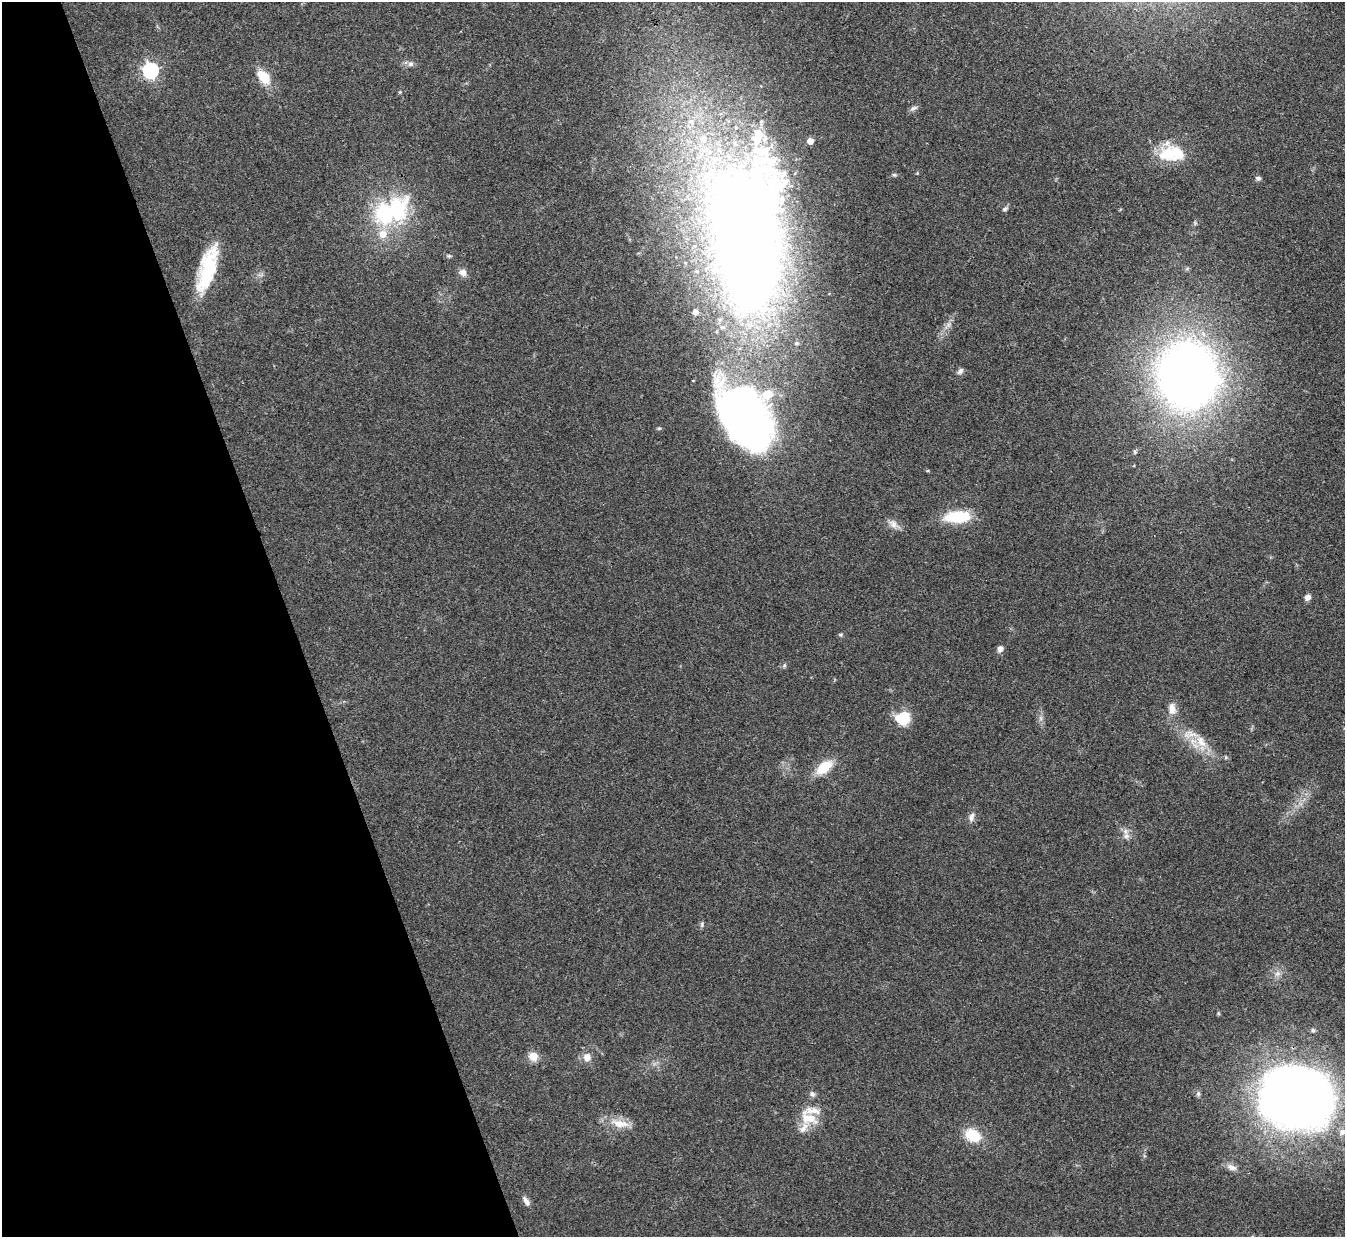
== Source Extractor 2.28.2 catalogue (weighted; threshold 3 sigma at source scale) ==
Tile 5 of 4 x 4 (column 1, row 2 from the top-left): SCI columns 2-1344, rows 2619-3853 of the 5378 x 5363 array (HDU 1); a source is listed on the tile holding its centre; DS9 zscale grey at full resolution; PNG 1347 x 1239 px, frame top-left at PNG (2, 2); no overlay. Shown black and unused: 21% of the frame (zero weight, under 3 of 4 exposures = <1% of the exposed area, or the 3 px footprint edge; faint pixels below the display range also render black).
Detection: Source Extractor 2.28.2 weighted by HDU 2 'WHT'; one run over the whole footprint, this tile lists its part. Background 0.0961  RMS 0.006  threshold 0.0271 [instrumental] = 3 sigma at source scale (4.5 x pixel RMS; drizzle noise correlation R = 1.50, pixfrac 1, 0.05/0.05 arcsec/px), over >= 5 px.
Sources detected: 64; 4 inside a brighter object's white glare — not listed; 17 inside a brighter listed object's ellipse — not listed separately; the other 43 listed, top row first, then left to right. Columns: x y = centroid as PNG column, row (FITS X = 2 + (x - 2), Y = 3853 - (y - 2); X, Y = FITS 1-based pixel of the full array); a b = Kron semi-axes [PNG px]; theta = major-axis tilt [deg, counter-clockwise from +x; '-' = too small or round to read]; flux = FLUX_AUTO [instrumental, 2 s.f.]
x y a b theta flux
410 64 8 7 - 2
150 70 7 6 - 150
263 77 15 9 -49 16
913 108 12 5 29 1.8
1170 153 26 17 -36 19
894 175 7 5 -20 0.96
1258 178 7 5 -5 1.5
1005 209 8 5 35 1.4
396 210 43 32 65 60
741 251 169 117 85 660
449 256 6 5 - 0.98
207 269 53 16 74 40
463 272 10 9 - 3.6
960 371 9 6 47 1.8
1187 375 46 41 -90 620
659 428 6 4 -5 0.86
958 517 31 13 2 24
893 524 15 9 -47 4.1
1307 597 7 6 - 2.7
840 634 6 4 6 0.89
1000 649 6 5 - 3.8
784 665 7 5 69 1.1
1172 708 15 10 -83 5.4
903 718 16 14 12 17
1041 718 7 4 -90 1.6
1201 742 20 12 -58 11
1226 757 6 4 -89 0.69
824 767 18 10 40 16
971 817 12 7 75 3.1
1126 836 10 8 77 3.2
702 924 8 5 81 1.3
1277 973 9 8 - 2.9
1218 1013 6 4 -72 0.73
533 1056 10 10 - 6.5
587 1057 11 9 84 5
1198 1093 7 5 89 1.3
812 1094 9 7 -42 1.9
1296 1098 69 53 -7 530
810 1118 21 12 -17 13
620 1123 29 10 -10 9.9
973 1135 16 12 -27 18
1231 1167 15 8 -19 3.6
526 1201 13 7 -59 2.9
Overlapping masked pixels (flux is a lower limit): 2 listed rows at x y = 741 251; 1296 1098